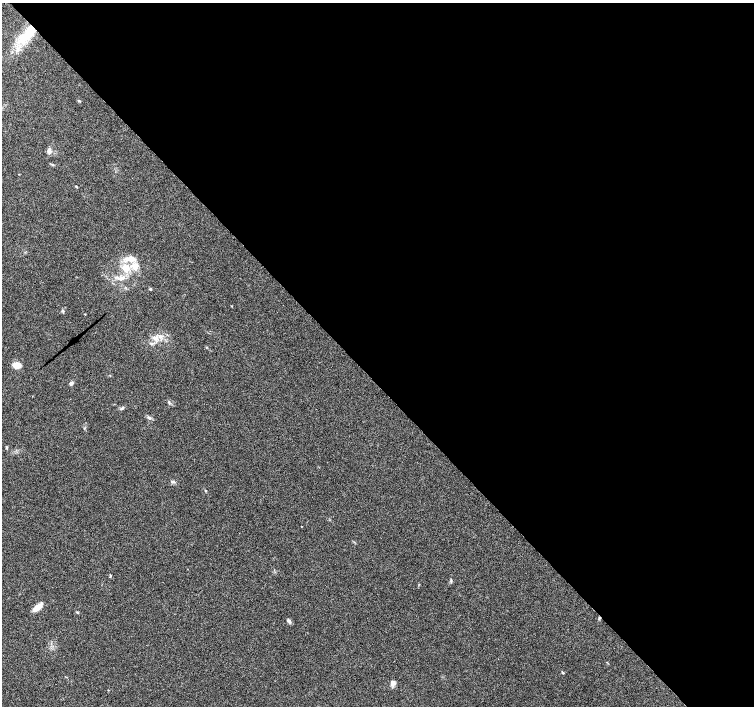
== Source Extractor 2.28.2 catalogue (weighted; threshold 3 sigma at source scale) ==
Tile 8 of 4 x 4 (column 4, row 2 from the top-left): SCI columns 4509-6011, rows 2959-4365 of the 6015 x 5983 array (HDU 1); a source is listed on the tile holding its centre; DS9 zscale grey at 2 x 2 block average (1 PNG px = mean of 2 x 2 image px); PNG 756 x 708 px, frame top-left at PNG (2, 3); no overlay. Shown black and unused: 54% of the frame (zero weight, under 4 of 7 exposures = <1% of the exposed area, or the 3 px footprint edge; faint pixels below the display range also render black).
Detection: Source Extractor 2.28.2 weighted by HDU 2 'WHT'; one run over the whole footprint, this tile lists its part. Background 0.0919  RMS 0.0039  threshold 0.0158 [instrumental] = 3 sigma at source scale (4.09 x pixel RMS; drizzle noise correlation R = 1.36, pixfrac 0.8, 0.0396/0.0396 arcsec/px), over >= 5 px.
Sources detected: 26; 2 inside a brighter listed object's ellipse — not listed separately; the other 24 listed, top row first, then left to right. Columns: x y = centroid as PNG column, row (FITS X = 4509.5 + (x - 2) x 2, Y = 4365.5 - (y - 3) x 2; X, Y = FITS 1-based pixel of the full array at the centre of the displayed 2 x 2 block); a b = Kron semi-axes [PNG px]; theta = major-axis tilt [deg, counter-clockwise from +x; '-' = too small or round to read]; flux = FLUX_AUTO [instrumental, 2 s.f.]
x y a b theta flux
28 33 25 11 59 29
79 101 4 3 - 0.83
49 151 6 5 - 3.1
76 186 3 2 - 0.65
135 267 12 7 83 7.9
126 268 8 7 - 13
150 289 3 3 - 1
232 306 3 2 - 0.4
63 311 4 3 - 1
155 338 8 6 -7 4.8
16 365 7 5 -4 11
71 383 5 4 - 2
169 403 4 3 - 0.85
121 409 4 3 - 1
149 418 6 4 -26 1.8
6 447 4 2 - 0.73
173 482 8 2 -9 0.92
205 491 3 2 - 0.58
110 575 4 2 - 0.65
38 607 13 5 39 6.3
77 612 4 3 - 0.74
289 621 7 4 -54 1.7
562 673 4 2 - 0.66
393 683 6 5 - 3.2
Overlapping masked pixels (flux is a lower limit): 1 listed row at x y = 28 33
Diffuse or blended objects may show on this block-average render without a row.